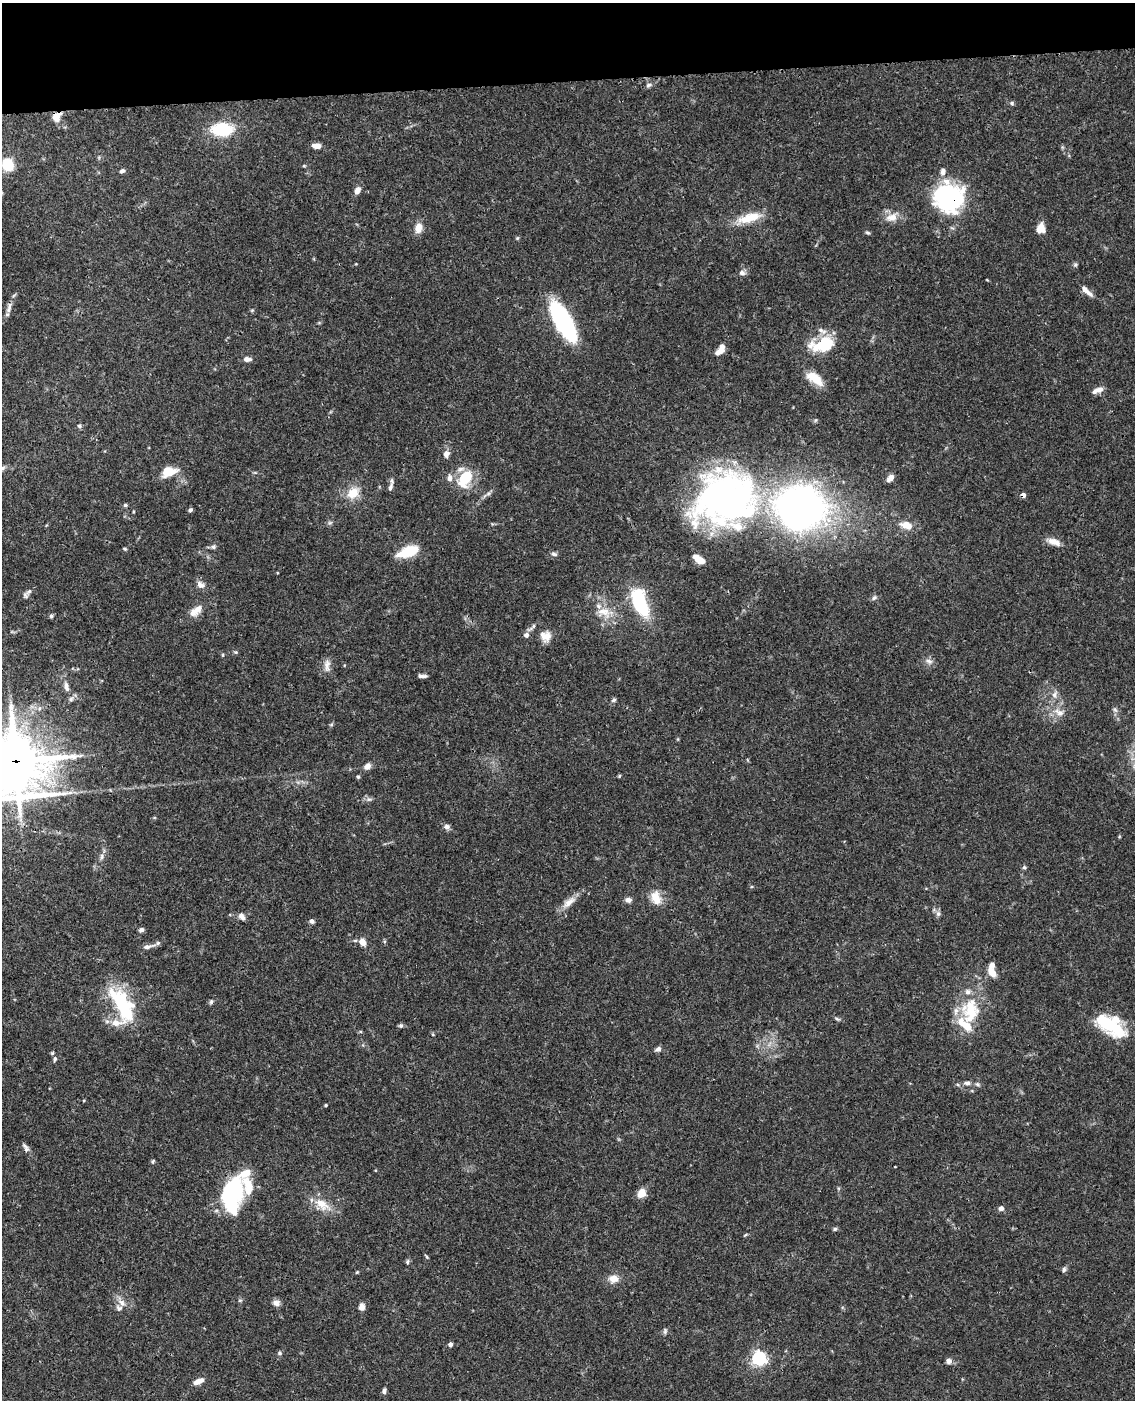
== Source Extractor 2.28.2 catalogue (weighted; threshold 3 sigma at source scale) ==
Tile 3 of 4 x 3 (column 3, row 1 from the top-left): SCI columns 2387-3519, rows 3052-4449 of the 4770 x 4604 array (HDU 1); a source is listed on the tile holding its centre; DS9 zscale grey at full resolution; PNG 1137 x 1402 px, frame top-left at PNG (2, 3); no overlay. Shown black and unused: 6% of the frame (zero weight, under 3 of 4 exposures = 6% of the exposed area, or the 3 px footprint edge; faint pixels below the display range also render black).
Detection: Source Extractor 2.28.2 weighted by HDU 2 'WHT'; one run over the whole footprint, this tile lists its part. Background 0.0574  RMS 0.003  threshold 0.0137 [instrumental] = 3 sigma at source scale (4.5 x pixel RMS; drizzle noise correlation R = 1.50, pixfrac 1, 0.05/0.05 arcsec/px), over >= 5 px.
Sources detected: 141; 1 inside a brighter object's white glare — not listed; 17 inside a brighter listed object's ellipse — not listed separately; the other 123 listed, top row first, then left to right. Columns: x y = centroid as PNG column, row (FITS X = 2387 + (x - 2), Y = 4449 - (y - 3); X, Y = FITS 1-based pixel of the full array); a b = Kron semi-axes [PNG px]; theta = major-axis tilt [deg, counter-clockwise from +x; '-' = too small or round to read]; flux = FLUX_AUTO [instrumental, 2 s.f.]
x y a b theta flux
649 85 9 6 20 0.88
1012 103 6 5 - 0.54
57 117 10 9 - 2.8
222 129 22 13 1 14
317 146 9 5 -3 2.5
8 165 12 10 -60 7.8
304 166 4 3 - 0.29
122 171 6 4 20 0.75
357 190 8 6 65 1.9
949 198 34 33 - 35
892 217 17 11 17 3.5
749 218 35 12 17 6.8
418 228 10 7 78 3.3
1041 228 10 9 - 3.2
868 233 7 4 -8 0.46
517 238 5 5 - 0.36
1075 265 6 5 - 0.52
742 273 8 6 -6 1.1
1087 291 18 6 -43 2
9 308 16 6 73 1.6
252 310 5 4 - 0.34
563 321 30 11 -60 59
822 345 27 14 13 14
719 352 11 7 28 1.6
247 359 10 6 -1 1.4
814 378 23 11 -36 5.3
1099 389 12 8 15 1.7
816 420 6 4 70 0.36
79 426 6 5 - 0.58
446 454 9 7 84 1.5
168 472 20 12 15 5.5
450 478 8 6 -88 1.4
465 478 19 11 58 11
890 478 8 6 47 1.9
391 487 12 5 71 1.1
353 493 16 12 47 5.2
488 494 7 4 19 0.63
1023 495 4 4 - 1.8
726 499 72 62 16 120
125 505 5 4 - 0.49
800 507 28 27 - 220
190 510 5 4 - 0.64
330 523 7 4 1 0.52
906 525 11 7 -18 4.3
1054 542 18 8 -20 2.6
213 547 7 6 - 0.73
125 549 5 4 - 0.39
409 551 21 9 18 9.9
554 554 9 5 -23 0.74
700 560 13 6 -32 3.8
200 585 11 8 -32 1.7
29 591 13 6 47 1.1
874 598 8 5 49 0.7
640 603 27 12 -69 23
197 609 17 11 56 2.7
604 612 22 12 -24 5.3
51 616 6 5 - 0.58
532 627 17 4 39 1.1
545 636 15 13 -45 3.1
236 652 6 5 - 0.4
223 655 5 3 - 0.3
929 661 11 7 -29 1.3
327 665 19 8 -88 2
422 676 10 4 -5 1.1
66 687 14 7 -77 1.9
1055 694 11 7 59 1.5
613 700 7 4 28 0.56
1059 712 14 9 -27 2.6
331 724 6 4 2 0.38
15 761 24 22 -40 980
367 766 7 6 - 1.9
619 776 5 4 - 0.32
358 777 5 4 - 0.48
369 799 8 6 -11 0.84
447 827 7 6 - 1.3
102 856 9 4 89 0.84
1024 867 6 5 - 0.5
656 898 19 13 -70 4.2
628 900 8 6 -7 1.3
569 902 22 9 37 3.1
938 914 8 6 -89 0.92
242 916 9 6 -56 1.3
312 921 6 5 - 0.86
141 930 6 5 - 0.77
363 942 9 7 -52 2.5
158 943 6 5 - 0.6
147 947 9 6 7 1.2
992 972 13 8 -56 2.6
211 1002 6 5 - 0.59
122 1004 40 17 -60 24
971 1011 36 25 87 15
837 1019 8 4 -23 0.54
1108 1024 35 18 -31 15
401 1025 6 6 - 0.55
658 1049 7 6 - 1
55 1059 7 6 - 0.77
967 1083 9 7 -2 1.1
977 1084 7 4 -37 0.57
958 1085 5 3 - 0.39
326 1105 4 3 - 0.42
26 1148 13 6 -62 1.1
153 1161 5 4 - 0.41
235 1190 44 16 80 18
641 1193 10 8 53 2.9
322 1204 24 13 -33 5.1
1001 1208 5 4 - 1.7
835 1229 6 5 - 0.47
426 1257 7 3 -55 0.36
407 1262 6 5 - 0.54
1064 1269 7 5 75 0.67
357 1272 5 4 - 0.28
613 1278 10 9 - 3
240 1300 6 4 1 0.41
122 1303 12 8 -43 2
276 1303 9 8 - 1.3
362 1307 7 6 - 1.8
665 1331 8 5 88 0.62
450 1344 4 4 - 1.2
279 1353 6 6 - 0.59
759 1358 6 6 - 78
948 1361 6 6 - 1.2
198 1381 12 5 24 2.6
384 1391 7 5 74 0.76
Overlapping masked pixels (flux is a lower limit): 5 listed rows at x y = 57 117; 949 198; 1023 495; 15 761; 26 1148
Isophote crosses this tile's border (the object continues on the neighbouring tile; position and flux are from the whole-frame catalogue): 1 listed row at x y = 15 761